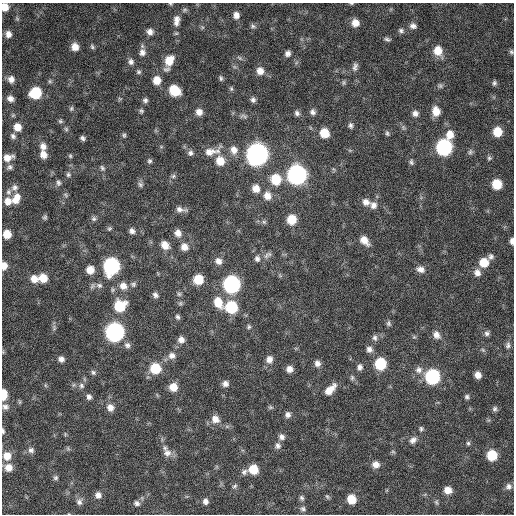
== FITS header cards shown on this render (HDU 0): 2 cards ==
NAXIS1  =                  512 / Axis length
NAXIS2  =                  512 / Axis length

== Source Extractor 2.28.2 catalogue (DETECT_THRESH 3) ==
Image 512 x 512 px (HDU 0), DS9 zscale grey, 1 PNG px = 1 image px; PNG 516 x 516 px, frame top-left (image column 1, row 512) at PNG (2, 3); no overlay
Background 360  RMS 20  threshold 59.1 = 3 sigma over >= 5 px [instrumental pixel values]
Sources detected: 192; all 192 listed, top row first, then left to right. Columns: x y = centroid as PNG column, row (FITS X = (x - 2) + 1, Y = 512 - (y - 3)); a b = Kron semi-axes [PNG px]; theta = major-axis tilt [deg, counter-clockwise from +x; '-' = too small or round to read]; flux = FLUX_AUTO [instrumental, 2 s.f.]
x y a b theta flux
351 3 5 3 - 1400
5 7 7 6 - 15000
236 15 8 6 -82 7100
176 21 16 9 83 9900
355 23 8 8 - 12000
253 26 8 6 -18 2800
413 26 8 7 - 5300
202 27 6 4 -72 1700
401 31 8 6 -25 3500
150 32 8 7 - 7000
8 34 8 7 - 7400
387 39 8 4 -10 2900
75 47 8 7 - 12000
92 47 7 5 -52 2500
438 51 10 9 - 19000
142 52 10 8 -87 7000
511 52 6 6 - 2500
288 53 6 5 - 5400
240 58 8 4 -35 2500
169 60 11 9 63 23000
131 62 8 7 - 4700
355 67 11 6 72 4800
260 71 9 8 - 10000
139 72 6 6 - 2500
221 78 7 5 -82 2600
11 79 8 7 - 6900
157 80 8 7 - 15000
344 83 8 5 -85 2000
494 83 7 5 65 3000
440 86 7 6 - 2900
231 89 6 5 - 2300
175 91 9 7 -39 39000
35 93 8 8 - 61000
10 99 7 6 - 6200
145 100 6 6 - 3500
253 100 7 6 - 4000
71 108 7 5 69 2200
141 111 6 5 - 2300
436 111 9 8 - 16000
199 112 7 7 - 8400
313 112 7 7 - 4500
297 113 7 6 - 4100
415 113 7 7 - 5800
243 116 11 5 -4 3900
60 121 6 5 - 2100
350 125 7 6 - 3300
17 127 8 7 - 14000
66 129 6 5 - 2300
497 132 8 8 - 24000
324 133 8 8 - 24000
387 133 7 5 -71 2500
124 135 6 5 - 2100
450 135 10 8 75 14000
13 136 7 6 - 4000
83 138 5 4 - 3100
43 146 9 7 -80 7800
444 147 9 9 - 240000
234 150 10 9 - 9600
211 151 23 10 15 16000
470 152 7 6 - 3100
190 153 7 7 - 4200
43 154 8 7 - 9900
257 154 10 9 - 920000
70 156 6 4 -69 1800
8 157 11 7 15 11000
489 158 7 6 - 2700
150 161 7 6 - 2900
220 161 10 8 -61 18000
411 162 8 5 -81 2900
10 167 8 7 - 3700
102 168 8 5 -62 2900
68 175 7 6 - 3000
297 175 10 9 - 520000
173 176 6 6 - 2800
276 179 9 9 - 36000
58 183 8 6 -77 3400
140 184 7 6 - 3400
497 184 8 7 - 33000
14 188 9 8 - 5800
256 188 9 8 - 11000
8 192 8 7 - 4600
267 196 9 8 - 12000
16 199 14 9 57 15000
8 201 9 8 - 10000
366 202 10 9 - 8600
373 205 10 9 - 7700
180 209 13 5 -8 6000
45 217 7 5 64 2500
94 219 7 6 - 3300
292 219 8 7 - 29000
264 222 6 5 - 2400
109 229 6 6 - 2300
132 231 7 6 - 4900
178 233 9 7 -62 8500
7 234 7 6 - 18000
364 240 11 7 -48 13000
512 241 7 4 90 5900
165 245 9 7 -47 12000
184 247 8 8 - 9800
266 256 14 6 52 5100
491 256 8 7 - 4200
257 259 8 7 - 4500
218 261 9 8 - 7300
484 263 9 9 - 23000
4 266 8 6 -90 10000
111 266 10 9 - 250000
421 269 10 8 -16 7800
90 270 7 7 - 15000
477 272 9 8 - 8300
43 278 8 7 - 19000
34 279 9 8 - 13000
198 279 8 7 - 32000
133 284 8 7 - 3200
232 284 9 9 - 330000
99 285 8 7 - 4400
123 286 10 9 - 11000
179 294 6 6 - 2600
155 295 7 5 -44 4400
218 302 13 9 -65 22000
180 303 6 5 - 2500
120 306 10 9 - 45000
231 307 9 8 - 75000
177 317 7 5 -58 3100
389 323 8 6 -79 3100
249 327 6 6 - 2500
54 328 9 3 -86 2900
115 332 9 9 - 440000
487 333 7 7 - 3900
436 335 11 9 -56 9000
414 337 5 5 - 2000
375 338 8 6 -68 4200
181 340 8 8 - 7400
127 345 8 8 - 4800
508 345 10 7 77 4600
369 349 8 8 - 6000
483 350 7 4 -45 2200
172 356 10 9 - 7700
61 359 6 6 - 5600
269 359 9 8 - 8200
317 363 8 7 - 6500
380 364 9 8 - 55000
360 367 8 6 90 4900
155 368 9 9 - 43000
289 369 7 7 - 8000
419 370 10 10 - 7700
93 372 7 6 - 3100
478 375 6 6 - 8700
432 377 9 9 - 160000
352 378 7 5 -77 2900
225 384 7 7 - 5800
45 385 6 4 -72 1700
81 386 8 7 - 4600
173 387 8 8 - 16000
330 389 15 7 45 15000
3 395 8 5 89 30000
89 397 7 6 - 4600
467 397 6 6 - 2900
5 407 9 7 -16 5300
110 407 9 8 - 9100
270 407 8 5 -6 2100
495 409 8 6 61 3300
288 415 7 7 - 5000
215 419 10 9 - 12000
421 429 6 5 - 2500
3 431 7 4 -82 2500
282 437 8 7 - 5500
413 440 11 8 42 6400
468 443 6 5 - 2300
278 446 8 8 - 5100
68 448 6 5 - 2100
31 450 8 8 - 4700
393 452 6 4 -19 1800
167 453 12 10 -32 9000
492 455 8 7 - 41000
7 456 10 9 - 15000
376 465 8 8 - 9300
8 468 8 8 - 12000
253 469 8 8 - 26000
244 472 9 6 47 4200
56 478 6 6 - 2700
235 486 7 5 40 2700
508 486 8 8 - 5100
448 490 8 7 - 12000
98 495 7 7 - 6700
327 496 7 5 -62 2000
302 498 6 6 - 3000
351 499 7 7 - 25000
205 501 7 6 - 5200
79 502 9 8 - 5500
436 502 8 5 -61 2600
137 503 8 7 - 4300
303 509 7 6 - 3300
At the frame edge (FLAGS 8, measured only in part): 8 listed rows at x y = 351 3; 5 7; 176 21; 511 52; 512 241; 4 266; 3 395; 3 431